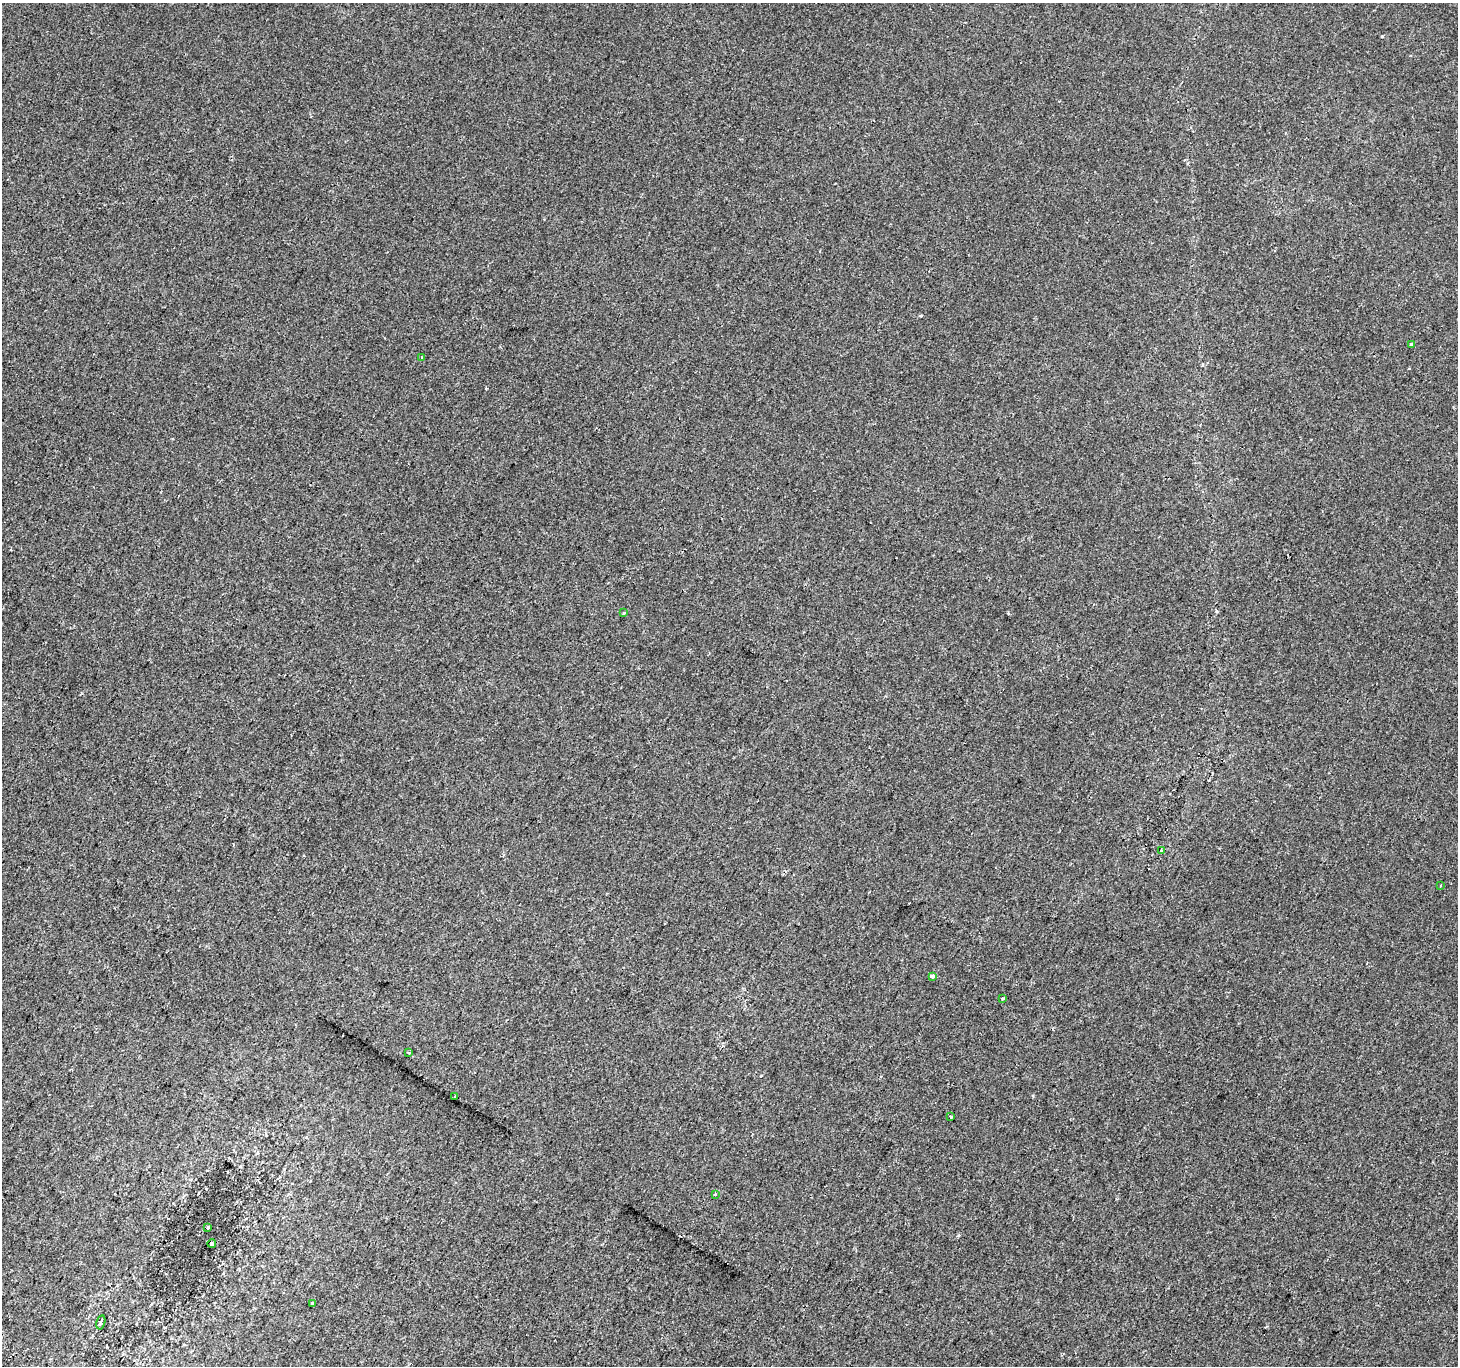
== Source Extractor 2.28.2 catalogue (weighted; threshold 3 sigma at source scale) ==
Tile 7 of 4 x 4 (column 3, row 2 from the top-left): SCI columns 2946-4401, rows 3030-4393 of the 5884 x 5991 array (HDU 1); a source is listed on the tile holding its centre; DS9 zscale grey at full resolution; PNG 1460 x 1368 px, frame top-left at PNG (2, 3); each listed source drawn as its Kron ellipse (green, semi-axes under 4 px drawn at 4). Shown black and unused: <1% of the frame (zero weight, under 2 of 3 exposures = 2% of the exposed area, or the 3 px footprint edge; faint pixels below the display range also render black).
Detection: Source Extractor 2.28.2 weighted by HDU 2 'WHT'; one run over the whole footprint, this tile lists its part. Background -1.88e-04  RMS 0.0035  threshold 0.0156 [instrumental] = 3 sigma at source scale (4.5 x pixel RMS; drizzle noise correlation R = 1.50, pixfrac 1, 0.0396/0.0396 arcsec/px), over >= 5 px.
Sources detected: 19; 4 cosmic-ray / hot-pixel residue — neither listed nor drawn; the other 15 listed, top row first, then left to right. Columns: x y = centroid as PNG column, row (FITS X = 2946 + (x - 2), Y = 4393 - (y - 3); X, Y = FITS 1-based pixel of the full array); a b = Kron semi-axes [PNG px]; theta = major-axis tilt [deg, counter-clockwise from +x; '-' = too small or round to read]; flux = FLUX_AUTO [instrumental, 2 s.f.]
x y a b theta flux
1411 344 4 3 - 1.1
421 357 3 2 - 0.21
624 613 3 3 - 0.43
1161 851 3 3 - 0.93
1440 885 3 2 - 0.45
933 976 3 3 - 2.1
1003 998 3 3 - 1.4
409 1053 3 2 - 0.43
455 1096 3 3 - 1.9
951 1117 3 2 - 0.52
715 1194 4 3 - 0.28
208 1227 3 3 - 0.66
212 1244 4 3 - 0.74
313 1303 3 3 - 0.6
101 1322 7 3 75 0.62
Unlisted compact peaks at least as high as the median listed source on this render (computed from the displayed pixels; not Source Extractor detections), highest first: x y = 1382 36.